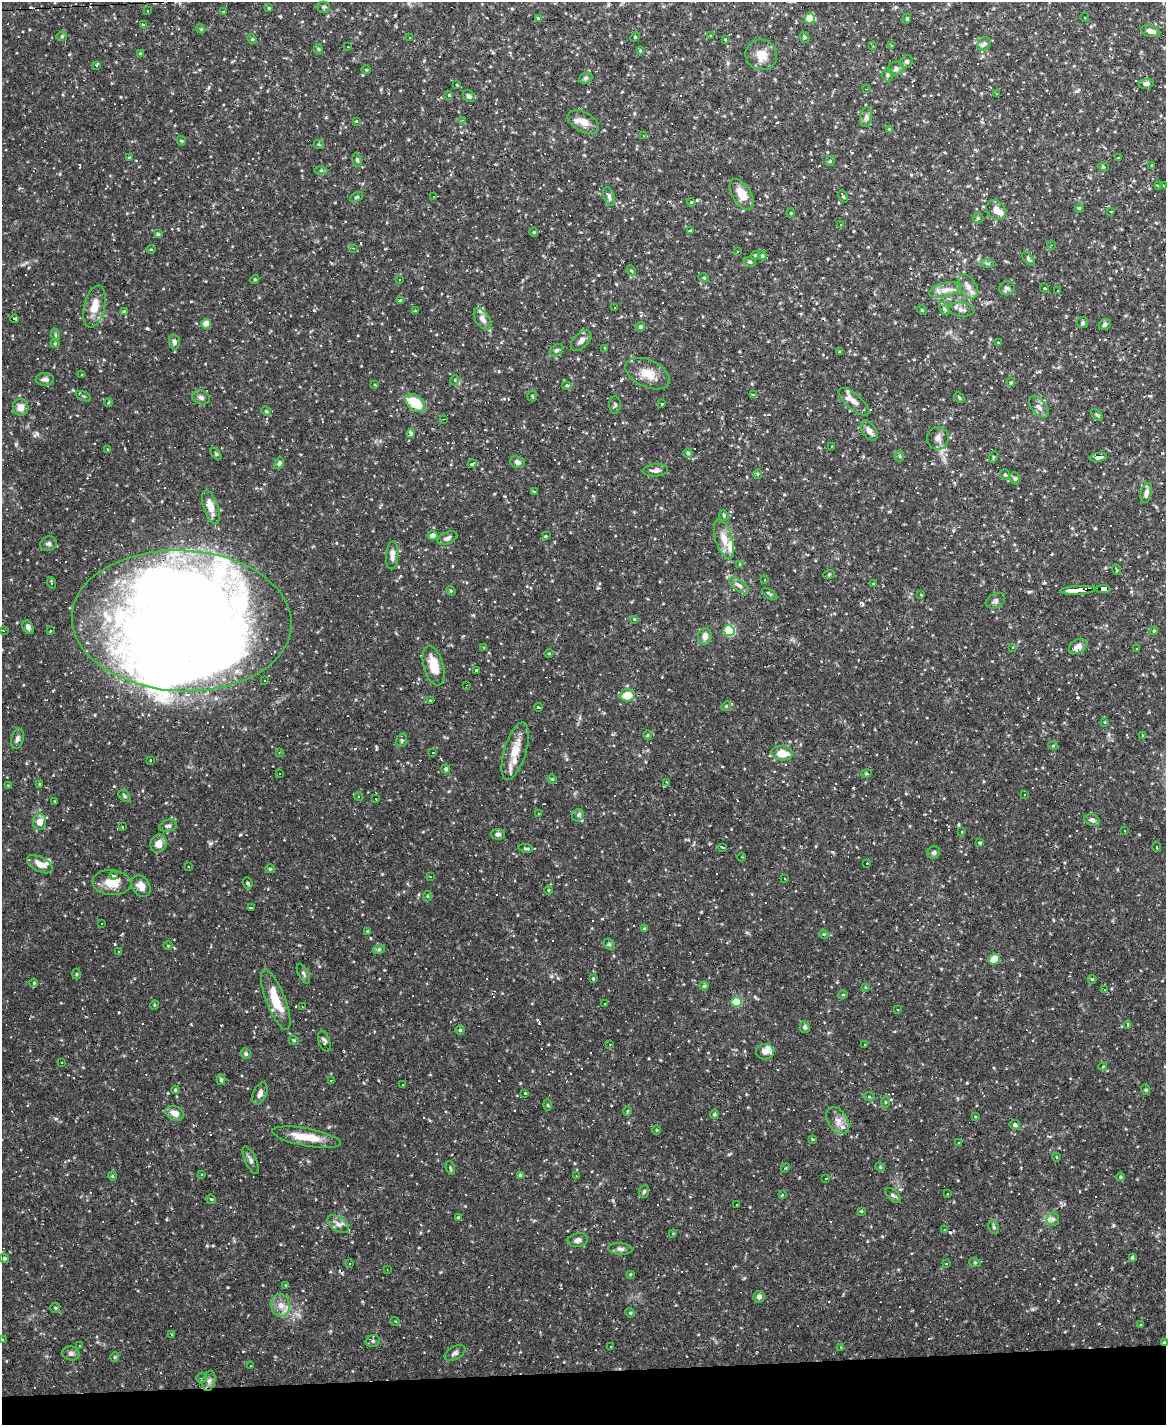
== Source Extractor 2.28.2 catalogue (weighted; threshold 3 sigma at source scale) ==
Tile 10 of 4 x 3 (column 2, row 3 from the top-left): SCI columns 1165-2328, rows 236-1658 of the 4655 x 4631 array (HDU 1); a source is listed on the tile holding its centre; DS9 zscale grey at full resolution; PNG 1168 x 1427 px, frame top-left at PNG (2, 2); each listed source drawn as its Kron ellipse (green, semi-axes under 4 px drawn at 4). Shown black and unused: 4% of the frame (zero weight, under 2 of 3 exposures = <1% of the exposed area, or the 3 px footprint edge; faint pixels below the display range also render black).
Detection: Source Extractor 2.28.2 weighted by HDU 2 'WHT'; one run over the whole footprint, this tile lists its part. Background 0.121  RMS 0.004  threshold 0.0178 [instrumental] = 3 sigma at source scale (4.5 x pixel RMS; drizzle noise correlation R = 1.50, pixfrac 1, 0.05/0.05 arcsec/px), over >= 5 px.
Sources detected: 500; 3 inside a brighter object's white glare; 129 cosmic-ray / hot-pixel residue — neither listed nor drawn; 15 inside a brighter listed object's ellipse — not listed separately; the other 353 listed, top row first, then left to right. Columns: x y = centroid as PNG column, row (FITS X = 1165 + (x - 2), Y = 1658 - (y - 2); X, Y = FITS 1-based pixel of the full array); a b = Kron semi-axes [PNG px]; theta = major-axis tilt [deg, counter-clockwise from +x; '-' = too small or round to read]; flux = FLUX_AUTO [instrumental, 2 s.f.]
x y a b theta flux
323 7 6 5 - 0.71
269 8 3 3 - 0.37
148 11 2 2 - 0.24
224 12 4 3 - 0.48
1085 17 4 2 - 0.46
538 18 4 3 - 0.52
810 19 5 5 - 12
907 19 5 4 - 0.61
144 25 3 3 - 2.5
201 29 4 3 - 0.43
1150 31 10 5 -15 1.9
62 36 5 5 - 0.5
711 36 3 3 - 0.38
635 37 5 3 - 0.4
804 37 6 4 -72 0.54
410 38 2 2 - 0.37
252 39 5 4 - 0.43
725 39 3 3 - 0.32
984 44 7 6 - 0.91
873 46 3 2 - 0.24
892 46 3 2 - 0.35
348 47 2 2 - 0.29
318 49 4 4 - 0.43
640 50 4 4 - 0.49
140 53 4 3 - 0.34
761 55 16 15 - 5.4
907 62 6 6 - 0.91
97 66 3 3 - 8.6
896 68 8 6 18 1.3
366 70 4 3 - 0.33
888 75 6 5 - 0.77
586 78 7 5 21 0.74
1146 84 7 5 9 1.1
457 85 3 3 - 0.26
867 89 3 3 - 0.41
997 93 4 3 - 0.4
449 95 3 3 - 1.6
469 96 7 5 -41 1.1
866 117 10 6 82 1.2
462 120 3 3 - 0.24
356 121 3 3 - 0.32
583 122 17 9 -28 3.9
889 129 4 4 - 0.39
643 135 4 3 - 0.33
181 141 5 3 - 0.36
319 145 5 3 - 0.37
129 158 3 3 - 0.37
1118 158 4 3 - 0.35
357 160 7 4 -79 0.75
830 161 5 4 - 0.56
1152 165 3 2 - 0.51
1103 167 5 4 - 0.5
321 170 6 4 0 0.57
1159 185 3 3 - 12
1163 185 3 3 - 19
742 194 17 9 -58 6.4
434 196 3 3 - 4
609 196 10 5 -71 1
843 196 6 3 -60 0.58
356 197 7 4 26 0.59
691 202 4 3 - 0.35
1079 208 4 4 - 0.42
996 210 11 9 -49 2.7
1110 212 4 3 - 22
791 213 4 4 - 0.36
978 218 5 5 - 0.54
841 225 3 2 - 0.32
691 231 4 3 - 0.58
534 232 4 4 - 0.43
158 234 4 3 - 0.66
1052 245 5 3 - 0.4
353 248 3 3 - 0.32
151 249 4 3 - 0.31
737 252 3 3 - 0.5
755 255 4 3 - 0.39
762 256 4 4 - 0.65
1029 259 8 4 -50 0.72
750 262 6 5 - 0.74
987 263 7 4 -1 0.67
631 271 5 4 - 0.49
704 278 5 3 - 0.34
255 279 5 3 - 0.38
400 279 3 3 - 0.59
968 287 13 8 -58 2.7
1007 288 8 7 - 1.1
1044 288 4 3 - 0.43
945 290 16 7 14 3.3
1058 290 3 3 - 0.6
400 301 4 3 - 0.64
94 307 21 10 77 6
615 308 2 2 - 0.27
944 309 7 4 -58 0.88
922 310 5 3 - 0.36
961 310 13 7 -8 1.7
124 311 4 4 - 0.36
415 311 4 4 - 0.31
15 319 4 3 - 2.1
482 319 12 7 -56 2.2
1083 323 5 5 - 0.68
206 324 5 4 - 7.1
1105 324 6 5 - 0.92
640 327 5 4 - 0.81
56 335 6 4 -71 0.53
581 341 13 7 45 1.9
174 342 7 5 -88 1.1
999 342 3 3 - 1.1
55 343 4 4 - 0.38
605 348 3 3 - 0.4
556 350 7 5 39 0.9
839 352 3 3 - 7.5
648 374 23 13 -25 6.4
82 375 3 3 - 0.57
45 379 9 6 0 1.4
455 380 5 3 - 0.35
1011 382 4 4 - 0.52
375 385 3 2 - 0.34
567 385 5 4 - 0.53
753 395 4 3 - 1.2
83 396 8 4 -25 0.6
532 396 5 5 - 0.48
201 397 9 7 -25 1.4
959 398 6 3 -45 0.43
854 402 19 7 -40 3.1
108 403 4 3 - 0.37
415 403 11 7 -39 12
661 404 3 3 - 0.55
615 405 9 5 90 0.79
21 407 8 7 - 2.5
1039 407 12 7 -49 2
266 411 5 4 - 0.47
1097 415 7 4 -44 0.61
443 419 4 2 - 0.59
869 431 11 6 -55 2.1
411 434 4 3 - 6.2
938 438 11 11 - 2.3
832 446 3 3 - 0.4
107 450 3 3 - 1.3
688 453 4 4 - 0.48
216 454 7 4 -55 0.56
900 456 6 4 -89 0.49
993 457 6 3 72 0.4
1098 457 8 3 8 31
517 462 7 5 -19 1.2
279 463 6 4 69 0.73
472 464 5 3 - 0.96
655 470 13 6 4 1.7
758 474 5 4 - 0.63
1005 475 5 5 - 0.68
1015 478 6 5 - 0.66
534 491 4 3 - 0.33
1146 493 10 5 76 1.6
211 507 17 7 -71 5
724 515 6 4 -70 0.6
433 536 5 4 - 2.2
546 536 3 2 - 0.33
447 538 10 6 25 1.2
724 539 20 8 -73 4.7
49 544 8 7 - 1.1
392 555 14 6 86 2
740 564 4 3 - 0.29
1116 570 5 2 - 0.38
829 574 6 3 20 0.37
765 580 3 2 - 0.26
52 583 6 3 -70 0.58
873 584 3 2 - 0.34
739 585 11 5 -34 1.5
1103 589 7 4 2 32
1078 590 17 4 4 120
451 591 5 4 - 0.38
770 594 8 3 -34 0.57
921 595 3 2 - 0.34
995 601 10 7 30 1.2
634 619 4 3 - 0.35
182 621 110 70 -3 520
28 627 7 5 -65 1.3
3 631 3 2 - 0.35
50 631 3 3 - 0.59
729 631 5 5 - 34
1154 631 4 3 - 0.41
705 636 8 6 80 2.1
1013 647 3 3 - 0.59
1078 647 9 7 31 2.9
484 648 3 3 - 0.39
1136 648 3 2 - 0.32
549 654 4 3 - 0.37
434 666 20 10 -75 7.8
477 671 3 3 - 16
265 681 3 2 - 0.29
467 685 3 2 - 0.31
627 695 7 6 - 7.5
430 700 3 3 - 0.53
726 706 5 4 - 0.43
538 707 4 2 - 0.82
1105 722 3 3 - 0.3
648 735 5 3 - 0.41
1143 736 3 3 - 0.65
17 739 10 6 76 1.3
402 740 7 5 72 0.68
1053 746 5 3 - 0.37
515 751 30 11 73 7.8
279 752 4 4 - 0.41
433 753 3 2 - 0.26
782 753 11 7 -8 5.1
150 760 3 2 - 0.29
446 769 4 4 - 0.75
279 773 3 2 - 0.33
866 774 5 3 - 0.36
552 779 5 4 - 0.37
667 782 3 2 - 0.32
40 784 3 3 - 0.35
8 786 3 3 - 0.3
1025 795 3 2 - 0.28
125 796 7 5 -44 0.68
359 796 4 4 - 0.56
376 799 2 2 - 0.23
55 801 3 2 - 0.31
538 813 3 2 - 0.67
578 815 6 5 - 1.3
1092 820 8 5 -18 1.3
40 822 8 6 85 3.7
168 826 9 6 14 1
122 827 3 3 - 0.68
1125 831 2 2 - 0.36
962 832 3 3 - 0.35
498 834 7 5 -3 1.1
980 843 4 3 - 0.56
159 844 9 8 - 3.4
723 847 4 3 - 9.7
1157 847 5 3 - 0.51
526 848 7 3 -8 0.57
934 852 6 5 - 0.89
741 857 4 3 - 0.33
867 863 3 2 - 0.55
40 864 14 7 -28 3.3
189 866 2 2 - 0.32
270 869 5 4 - 0.44
113 875 4 3 - 7
431 877 3 2 - 0.26
785 879 3 2 - 0.28
112 883 19 12 -4 6.4
248 883 6 5 - 0.83
141 886 11 8 -54 3.4
548 890 5 3 - 0.36
428 896 5 3 - 0.36
251 907 4 3 - 26
101 924 3 3 - 1.4
644 929 4 3 - 0.57
367 931 4 3 - 0.28
824 934 5 4 - 0.43
609 944 6 4 -44 0.54
168 946 4 3 - 0.32
379 949 6 4 19 0.6
118 951 2 2 - 0.22
994 959 6 5 - 5.7
303 973 11 5 -62 0.94
76 974 5 3 - 0.37
593 979 3 3 - 0.44
1092 979 4 4 - 0.38
34 983 4 3 - 0.33
704 986 4 4 - 0.61
865 987 3 3 - 0.32
1105 989 3 3 - 1
843 995 5 3 - 0.36
276 1000 32 9 -68 10
736 1002 5 5 - 20
605 1004 3 2 - 0.27
154 1005 5 3 - 0.33
302 1006 3 2 - 0.24
898 1010 3 2 - 0.54
1128 1025 4 3 - 4.6
805 1027 6 5 - 0.99
460 1030 5 4 - 0.57
294 1041 5 3 - 0.41
324 1041 10 5 -72 1
610 1044 3 2 - 0.24
864 1044 3 3 - 1.2
765 1052 9 8 - 2
246 1054 5 5 - 0.75
61 1063 3 2 - 0.38
1103 1066 4 3 - 0.28
221 1080 5 4 - 0.66
332 1080 3 2 - 3.3
403 1084 3 3 - 0.8
175 1090 4 3 - 0.4
1146 1090 5 3 - 0.39
260 1093 12 6 65 1.7
525 1093 3 3 - 0.48
869 1097 5 4 - 0.47
886 1102 5 3 - 0.37
548 1105 6 4 -88 0.4
627 1111 5 3 - 0.37
175 1113 10 7 -24 2.8
714 1114 5 4 - 0.42
975 1116 3 3 - 0.37
838 1121 15 9 -56 3.3
1015 1125 5 5 - 0.9
656 1130 5 3 - 0.33
306 1137 35 8 -11 8.4
812 1139 3 3 - 0.43
959 1143 3 3 - 1.2
1056 1157 4 3 - 0.25
251 1160 15 5 -66 1.4
880 1167 5 4 - 0.41
450 1168 7 4 -76 0.59
785 1168 5 3 - 0.36
202 1175 3 2 - 0.29
520 1175 4 3 - 0.68
112 1176 4 4 - 0.44
576 1176 3 2 - 0.25
1121 1177 4 4 - 0.49
826 1178 2 2 - 0.33
644 1191 7 5 71 0.76
947 1194 3 2 - 0.46
782 1195 3 3 - 0.8
893 1195 9 5 -41 0.9
211 1199 5 4 - 0.43
736 1204 3 2 - 0.4
861 1211 4 3 - 0.32
458 1218 4 3 - 0.37
1053 1219 6 6 - 1.1
338 1224 12 6 -35 1.9
994 1227 7 5 -60 0.66
944 1230 3 2 - 0.34
673 1233 3 3 - 0.28
578 1240 10 7 11 1.7
620 1249 12 5 -4 1.4
4 1258 5 4 - 0.81
1132 1258 4 3 - 0.58
975 1263 6 3 -20 0.42
349 1264 3 2 - 0.42
946 1264 4 2 - 0.21
387 1270 3 2 - 0.23
630 1274 4 3 - 0.34
286 1286 4 3 - 0.54
759 1297 6 5 - 1.2
281 1305 11 9 -77 3.4
55 1308 5 5 - 0.54
630 1313 5 4 - 0.45
395 1321 5 3 - 0.32
1140 1325 2 2 - 0.34
172 1334 3 2 - 0.39
2 1339 3 2 - 0.26
373 1341 7 5 20 0.9
1164 1342 4 3 - 0.61
79 1346 3 2 - 0.64
611 1346 2 2 - 0.27
841 1347 4 2 - 0.32
71 1353 9 7 -14 1.1
455 1353 11 6 30 1.2
115 1357 5 4 - 0.4
251 1366 3 2 - 0.39
202 1378 5 4 - 0.58
209 1381 10 6 74 1.5
Overlapping masked pixels (flux is a lower limit): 4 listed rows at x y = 1103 589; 1078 590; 182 621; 1164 1342
Isophote crosses this tile's border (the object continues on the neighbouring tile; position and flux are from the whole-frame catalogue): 1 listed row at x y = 1164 1342
Unlisted compact peaks at least as high as the median listed source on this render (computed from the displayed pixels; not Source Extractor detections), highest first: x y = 16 444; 551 976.